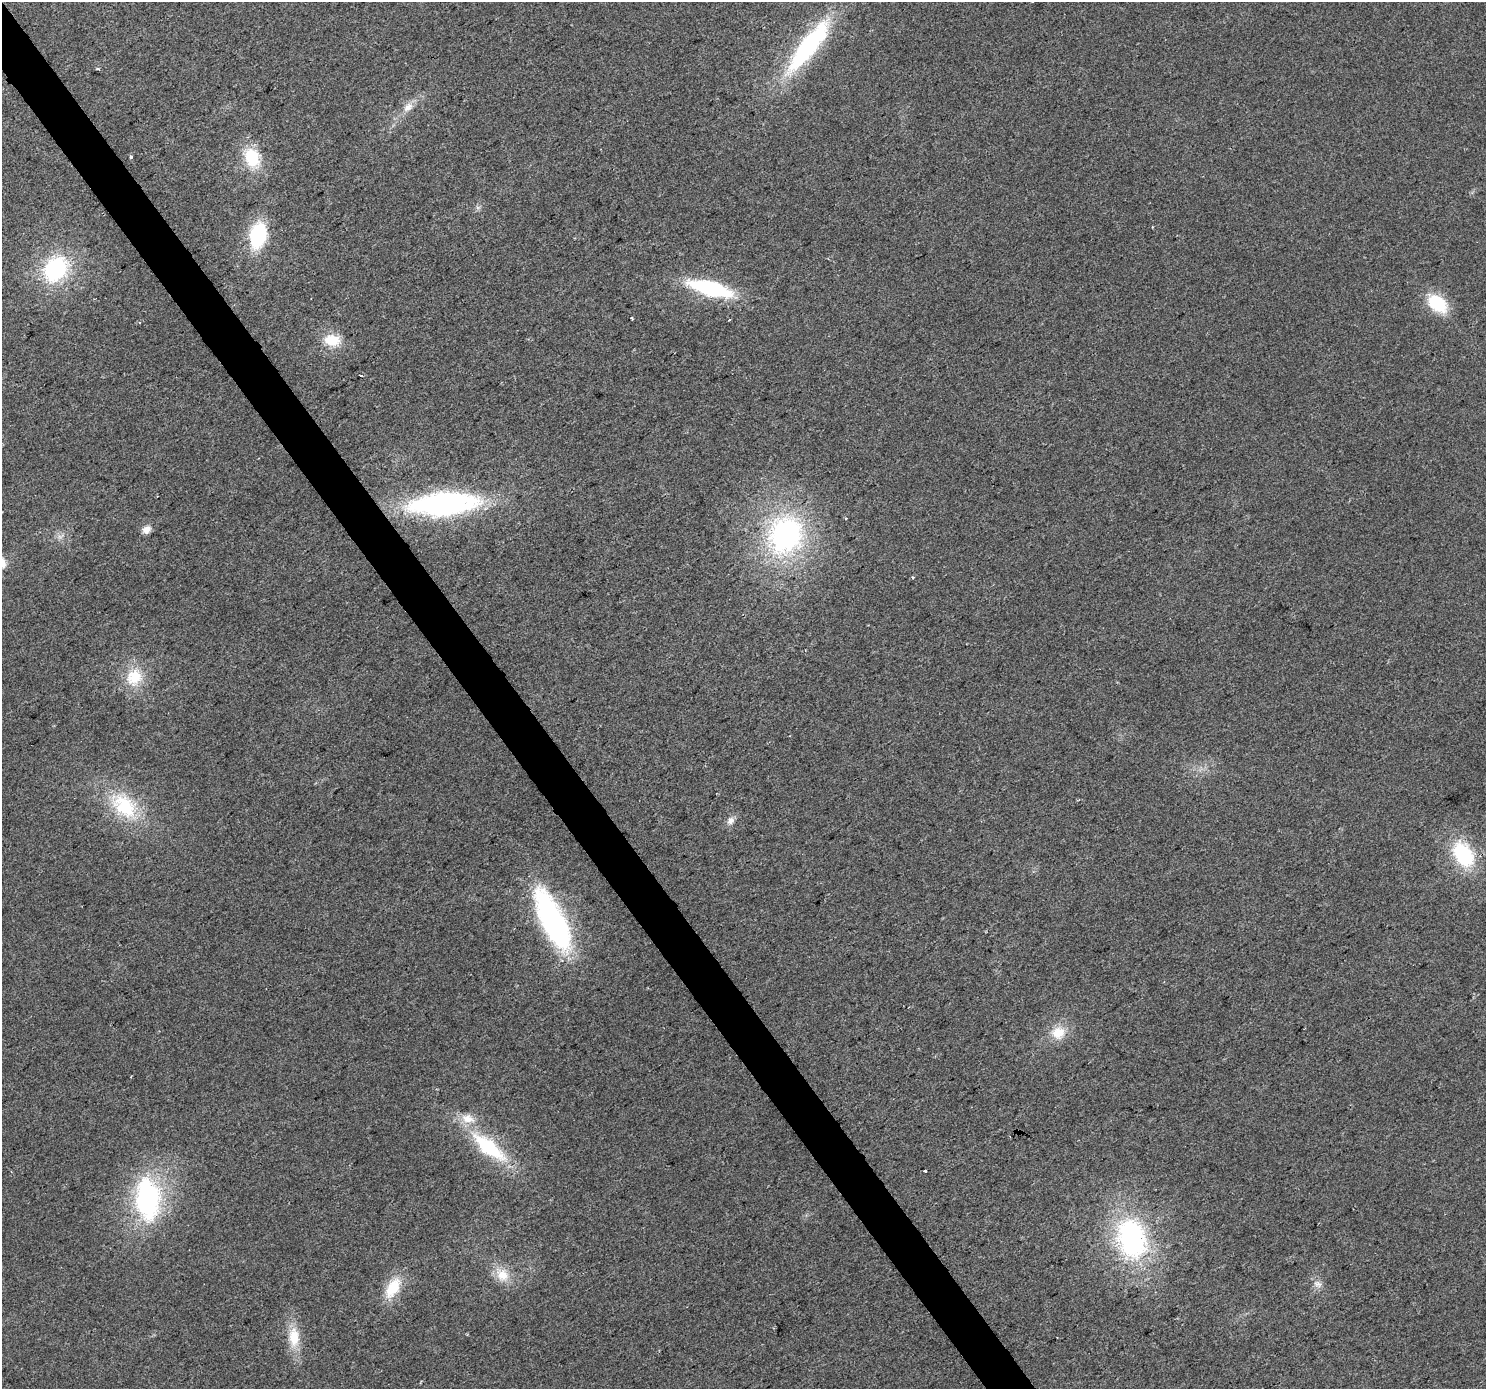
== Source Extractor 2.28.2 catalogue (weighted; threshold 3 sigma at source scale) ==
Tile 11 of 4 x 4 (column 3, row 3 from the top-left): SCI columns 2971-4454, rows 1576-2962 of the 5937 x 5861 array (HDU 1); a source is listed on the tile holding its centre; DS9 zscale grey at full resolution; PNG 1488 x 1391 px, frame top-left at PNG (2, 2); no overlay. Shown black and unused: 3% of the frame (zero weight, under 2 of 3 exposures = <1% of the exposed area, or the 3 px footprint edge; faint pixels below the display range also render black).
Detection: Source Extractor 2.28.2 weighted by HDU 2 'WHT'; one run over the whole footprint, this tile lists its part. Background 0.031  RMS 0.0063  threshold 0.0284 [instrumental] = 3 sigma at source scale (4.5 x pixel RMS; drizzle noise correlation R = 1.50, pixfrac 1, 0.0396/0.0396 arcsec/px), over >= 5 px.
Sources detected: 37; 1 too faint to see at this stretch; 1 inside a brighter object's white glare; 1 cosmic-ray / hot-pixel residue — not listed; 1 inside a brighter listed object's ellipse — not listed separately; the other 33 listed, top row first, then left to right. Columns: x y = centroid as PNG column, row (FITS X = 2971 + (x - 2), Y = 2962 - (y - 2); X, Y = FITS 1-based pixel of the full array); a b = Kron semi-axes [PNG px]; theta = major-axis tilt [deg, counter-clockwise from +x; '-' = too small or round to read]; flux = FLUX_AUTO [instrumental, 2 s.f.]
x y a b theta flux
1032 2 3 2 - 0.69
808 47 62 17 54 96
99 69 4 3 - 1.1
408 107 16 9 35 6
131 157 3 3 - 1.5
252 157 25 19 -65 26
258 235 22 14 79 54
55 269 25 20 48 65
711 288 38 12 -15 74
1437 304 23 15 -40 28
632 318 3 3 - 0.92
729 320 3 2 - 0.66
332 340 21 15 -12 15
444 504 59 20 4 170
846 518 3 3 - 0.65
146 530 10 8 36 4.4
786 535 32 28 67 150
913 577 3 3 - 2.8
134 677 25 22 59 20
124 806 39 24 -44 43
731 821 11 9 51 3.6
1463 854 32 21 -57 43
553 920 67 22 -64 150
1058 1033 20 18 15 13
131 1076 3 2 - 0.52
489 1147 48 17 -39 48
925 1170 3 3 - 2.2
148 1199 45 26 -87 110
1132 1239 46 31 -75 120
502 1275 20 16 -36 12
1318 1284 13 7 -16 3.5
393 1288 29 15 60 19
294 1337 28 14 -87 16
Isophote crosses this tile's border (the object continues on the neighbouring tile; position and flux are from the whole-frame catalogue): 1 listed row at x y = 1032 2